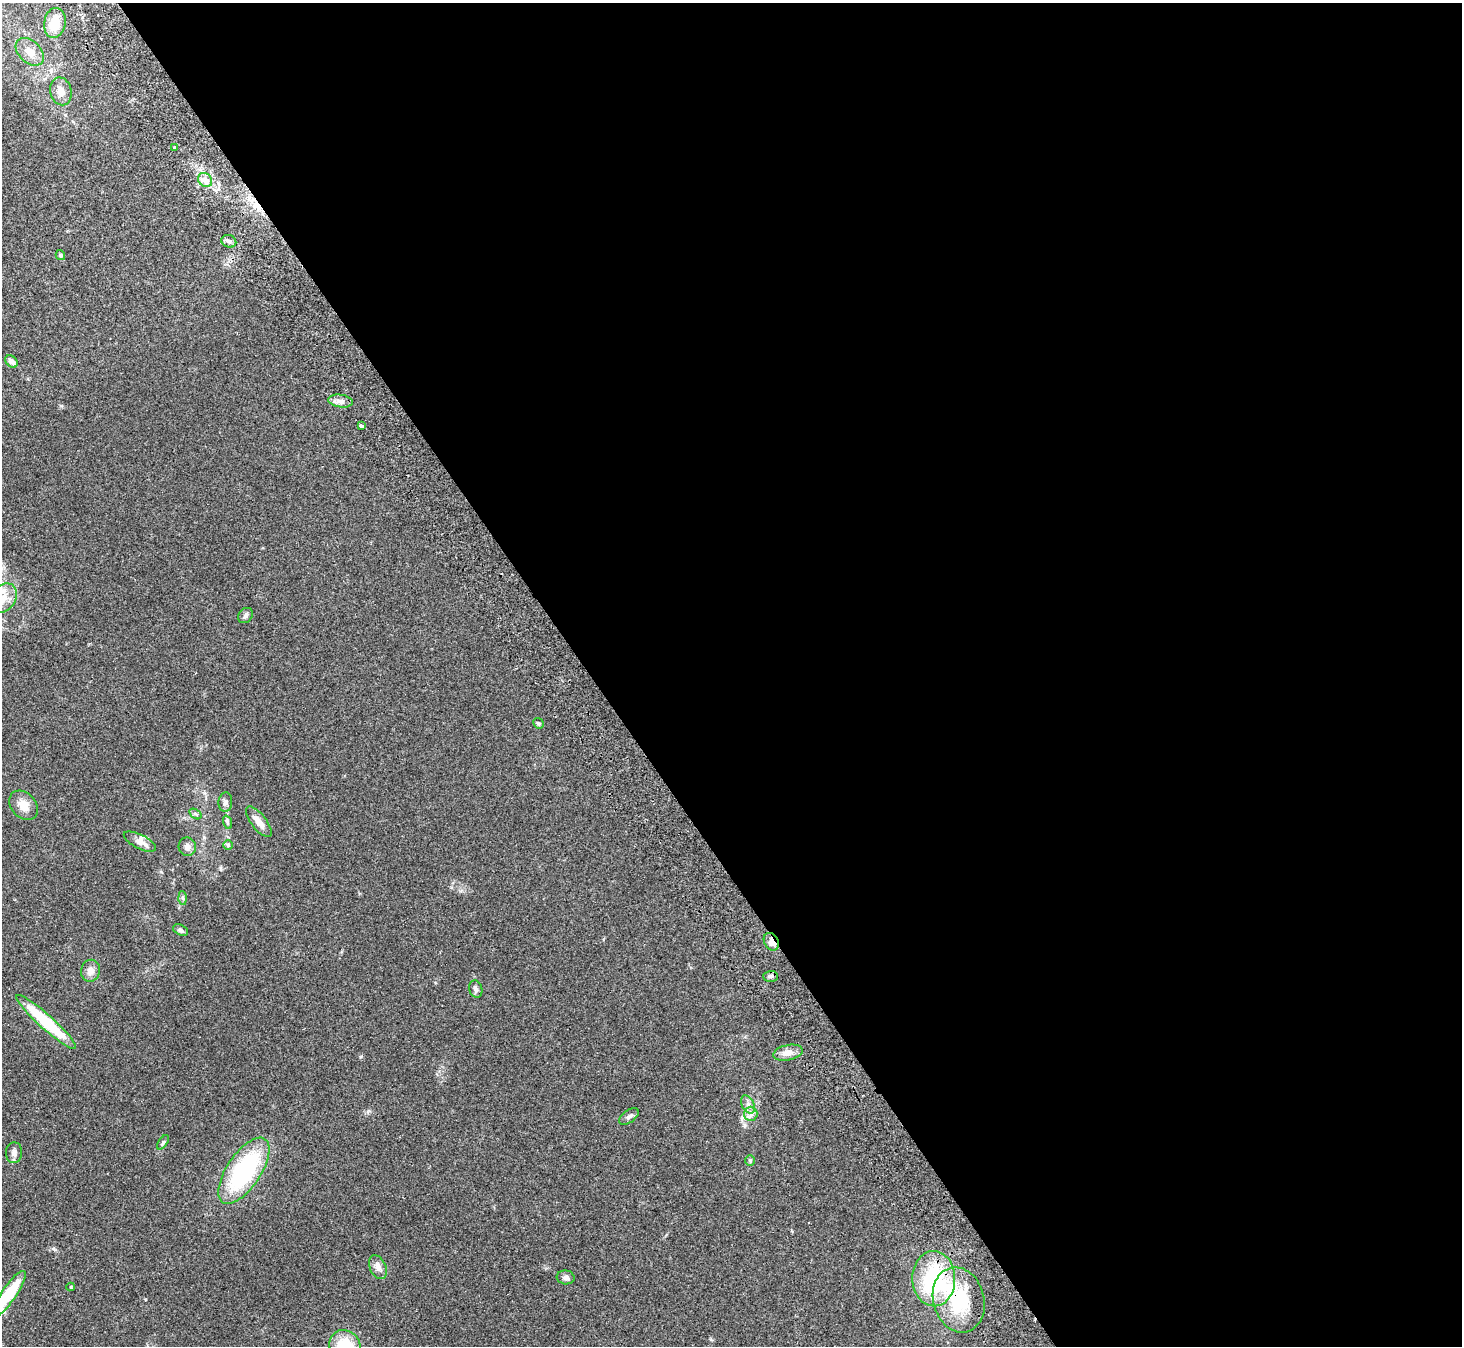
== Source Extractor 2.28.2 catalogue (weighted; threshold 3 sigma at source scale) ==
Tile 8 of 4 x 4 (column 4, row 2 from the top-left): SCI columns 4430-5889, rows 2885-4228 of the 5943 x 5903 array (HDU 1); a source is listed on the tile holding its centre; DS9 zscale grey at full resolution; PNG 1464 x 1348 px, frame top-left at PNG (2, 3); each listed source drawn as its Kron ellipse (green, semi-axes under 4 px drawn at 4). Shown black and unused: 60% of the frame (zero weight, under 2 of 3 exposures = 3% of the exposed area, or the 3 px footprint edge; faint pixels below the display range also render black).
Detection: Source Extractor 2.28.2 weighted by HDU 2 'WHT'; one run over the whole footprint, this tile lists its part. Background 0.109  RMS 0.0092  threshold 0.0413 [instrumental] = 3 sigma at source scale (4.5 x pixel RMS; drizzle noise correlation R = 1.50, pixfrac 1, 0.05/0.05 arcsec/px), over >= 5 px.
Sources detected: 45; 1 cosmic-ray / hot-pixel residue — neither listed nor drawn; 1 inside a brighter listed object's ellipse — not listed separately; the other 43 listed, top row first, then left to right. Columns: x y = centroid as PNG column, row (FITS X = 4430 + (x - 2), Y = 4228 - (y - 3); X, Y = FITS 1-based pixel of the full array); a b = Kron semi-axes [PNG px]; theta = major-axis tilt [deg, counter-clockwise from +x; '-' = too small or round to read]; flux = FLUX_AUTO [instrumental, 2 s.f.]
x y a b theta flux
55 23 15 10 81 21
30 52 16 11 -43 11
61 91 14 10 -76 8.2
175 148 3 3 - 1.5
205 180 8 6 -45 4.1
229 241 7 6 - 3.1
60 255 5 4 - 2.3
11 361 7 5 -44 4.4
341 401 12 6 -8 4.7
361 426 4 3 - 5.6
3 598 16 12 57 13
245 616 8 6 47 2.3
538 723 5 5 - 1.4
225 802 9 7 85 2.8
24 805 16 12 -49 10
195 814 7 4 -35 1.6
227 822 7 4 -71 1.6
259 822 18 7 -52 8.2
140 842 17 7 -27 6.9
228 845 5 5 - 1.4
187 847 9 8 - 4.5
183 898 7 4 -87 1.5
180 930 8 5 -28 1.9
771 942 9 7 -62 5.6
90 971 11 9 76 6
770 976 7 5 1 2
476 989 9 6 -73 3.1
46 1022 39 7 -42 53
788 1053 15 7 12 6.9
748 1104 10 6 -64 3.8
751 1114 7 6 - 3.3
629 1116 11 6 35 3
163 1142 8 4 54 1.5
14 1153 10 8 86 3.9
750 1160 5 5 - 1.3
244 1171 38 17 56 110
378 1267 12 8 -65 6
566 1277 9 7 -5 3.2
934 1279 27 21 -89 87
71 1287 4 4 - 0.84
9 1294 28 7 55 47
959 1300 33 25 -74 65
345 1346 17 15 -51 33
Overlapping masked pixels (flux is a lower limit): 3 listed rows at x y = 771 942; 934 1279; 959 1300
Isophote crosses this tile's border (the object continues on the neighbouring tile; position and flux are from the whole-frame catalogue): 3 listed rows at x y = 3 598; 9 1294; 345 1346
Unlisted compact peaks at least as high as the median listed source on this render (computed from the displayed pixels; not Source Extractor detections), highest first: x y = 744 1125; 161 872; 361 1056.